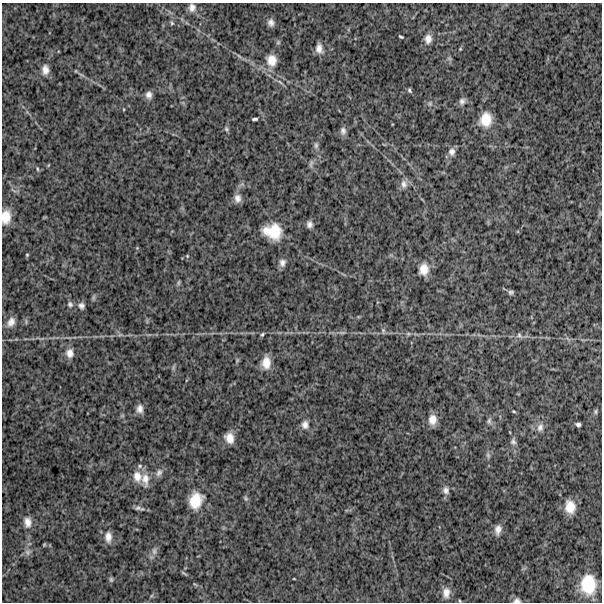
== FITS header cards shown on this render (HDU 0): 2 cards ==
NAXIS1  =                  600
NAXIS2  =                  600

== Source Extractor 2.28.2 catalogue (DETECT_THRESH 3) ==
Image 600 x 600 px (HDU 0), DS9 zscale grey, 1 PNG px = 1 image px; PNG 604 x 604 px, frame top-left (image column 1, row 600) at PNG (2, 3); no overlay
Background 1320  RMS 260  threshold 788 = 3 sigma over >= 5 px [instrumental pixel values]
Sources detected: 77; all 77 listed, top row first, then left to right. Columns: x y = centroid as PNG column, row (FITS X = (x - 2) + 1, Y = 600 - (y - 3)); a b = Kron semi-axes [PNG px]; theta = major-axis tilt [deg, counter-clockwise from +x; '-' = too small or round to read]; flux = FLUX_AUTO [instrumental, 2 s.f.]
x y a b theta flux
192 7 11 10 - 110000
172 23 6 5 - 27000
271 23 9 7 -78 79000
401 37 5 2 - 22000
428 39 12 9 84 120000
319 48 12 7 -83 110000
460 49 5 4 - 17000
449 58 7 4 -19 26000
271 60 16 14 -80 240000
45 70 12 9 -89 120000
76 71 5 3 - 13000
409 90 7 4 -62 31000
149 95 9 7 -80 84000
462 101 10 7 55 68000
430 103 6 5 - 34000
255 119 6 3 5 33000
486 120 17 13 75 330000
226 129 7 5 -48 33000
343 131 10 7 -88 70000
316 145 9 6 -84 51000
452 152 11 9 81 91000
311 163 12 4 78 47000
37 169 7 3 -81 22000
404 184 12 9 -88 100000
237 198 11 8 -88 100000
6 217 15 9 86 250000
309 224 8 7 - 69000
273 231 20 16 -15 490000
27 255 4 4 - 17000
187 256 5 4 - 18000
282 263 10 8 84 81000
424 269 14 11 82 200000
179 283 8 4 81 29000
511 292 6 5 - 39000
70 304 8 7 - 51000
81 306 9 8 - 66000
11 322 13 8 63 120000
383 330 7 5 -90 36000
342 333 11 4 11 45000
262 334 6 4 51 27000
408 334 7 4 0 31000
519 335 9 6 -55 49000
70 353 12 10 -85 130000
237 360 7 4 -73 25000
266 363 15 10 89 220000
173 367 7 4 71 27000
140 409 10 7 84 100000
514 411 6 3 -20 19000
596 412 8 4 90 27000
432 420 13 10 88 170000
489 421 8 7 - 49000
578 424 5 4 - 41000
305 425 12 9 -82 110000
540 427 12 9 75 100000
229 438 12 10 -69 170000
513 442 8 7 - 52000
488 455 7 5 -69 40000
140 466 7 5 22 41000
159 473 12 8 57 82000
137 476 15 12 -76 200000
145 479 19 11 -82 200000
446 490 11 8 -67 80000
246 498 7 5 -69 35000
196 500 19 14 73 410000
570 507 14 11 -83 250000
138 508 9 6 2 50000
28 522 14 9 -81 140000
498 530 12 7 80 110000
108 537 15 9 -90 140000
154 551 10 6 -90 68000
27 552 9 7 -67 64000
184 573 11 3 -30 29000
111 579 7 5 -89 31000
294 579 3 2 - 11000
588 584 20 15 -90 600000
446 593 14 10 86 150000
517 600 10 7 7 67000
At the frame edge (FLAGS 8, measured only in part): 3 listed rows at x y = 6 217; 446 593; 517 600